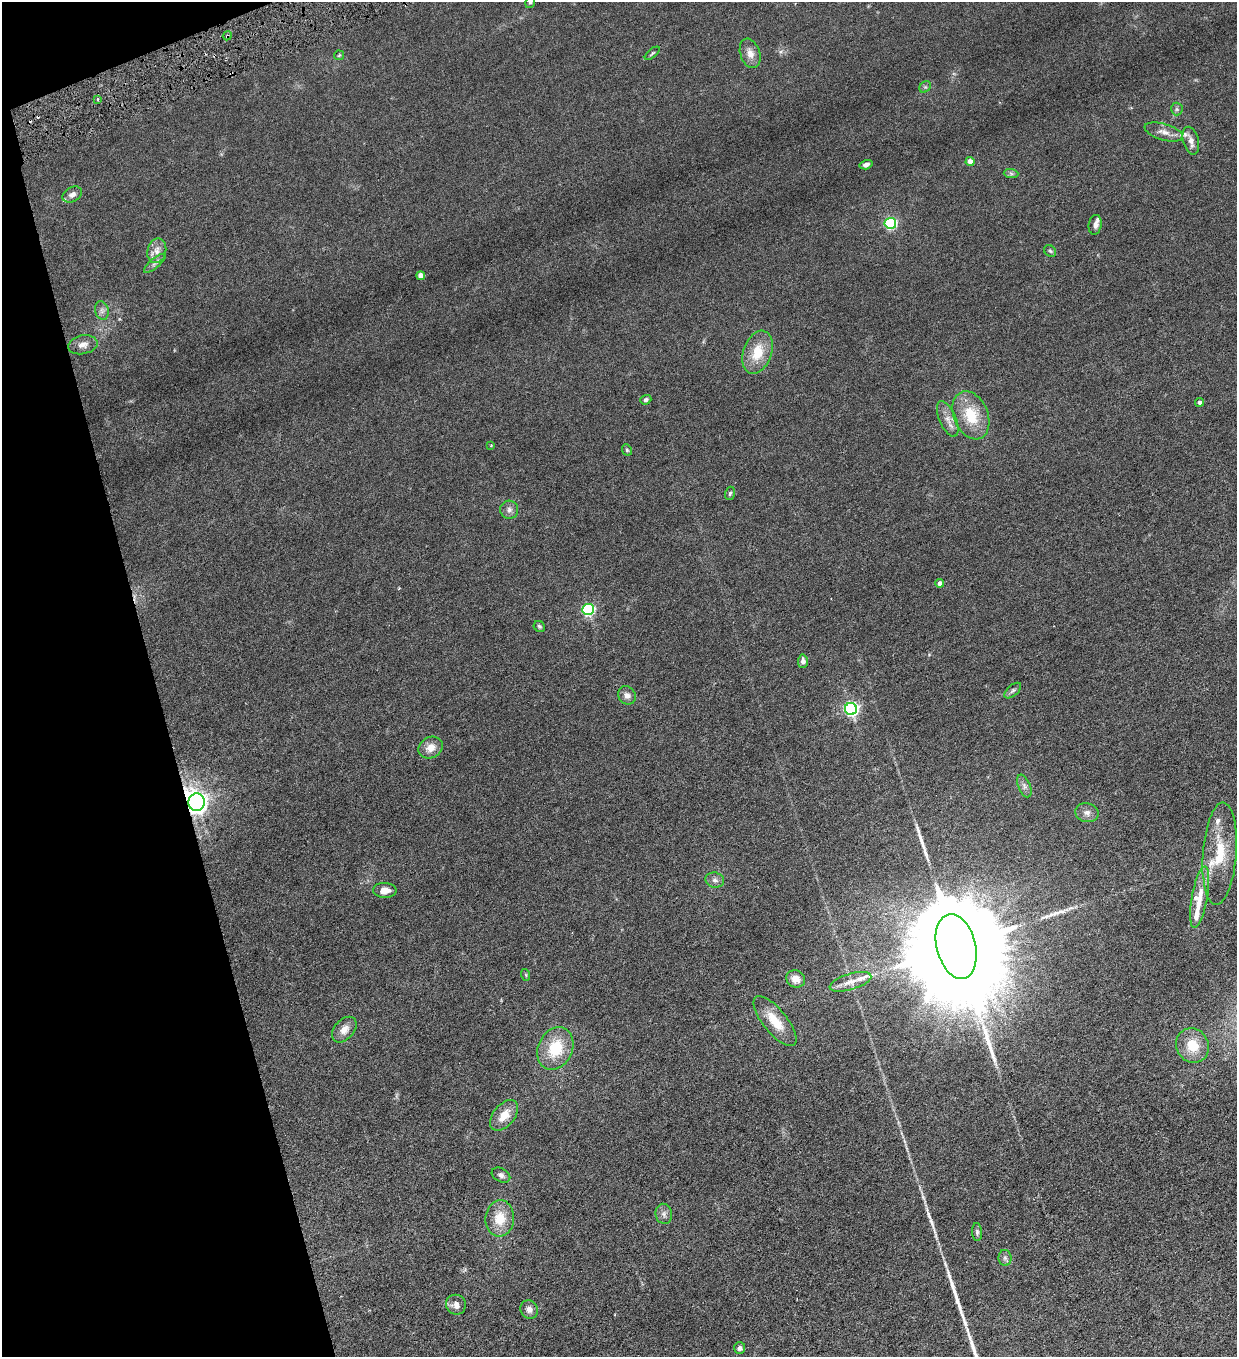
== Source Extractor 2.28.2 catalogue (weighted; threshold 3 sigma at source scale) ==
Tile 5 of 4 x 4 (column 1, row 2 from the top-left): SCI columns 281-1515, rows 2711-4065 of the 5372 x 5421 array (HDU 1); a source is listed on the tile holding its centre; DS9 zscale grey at full resolution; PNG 1239 x 1359 px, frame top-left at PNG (2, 2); each listed source drawn as its Kron ellipse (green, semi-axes under 4 px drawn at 4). Shown black and unused: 13% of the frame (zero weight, under 3 of 6 exposures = <1% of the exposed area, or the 3 px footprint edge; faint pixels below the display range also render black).
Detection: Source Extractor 2.28.2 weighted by HDU 2 'WHT'; one run over the whole footprint, this tile lists its part. Background 0.0136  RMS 0.0032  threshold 0.0131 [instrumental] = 3 sigma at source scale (4.09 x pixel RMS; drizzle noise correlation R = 1.36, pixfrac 0.8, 0.05/0.05 arcsec/px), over >= 5 px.
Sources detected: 78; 1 inside a brighter object's white glare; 3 cosmic-ray / hot-pixel residue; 4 long thin detections or spike segments (spike, bleed or trail) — neither listed nor drawn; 7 inside a brighter listed object's ellipse — not listed separately; the other 63 listed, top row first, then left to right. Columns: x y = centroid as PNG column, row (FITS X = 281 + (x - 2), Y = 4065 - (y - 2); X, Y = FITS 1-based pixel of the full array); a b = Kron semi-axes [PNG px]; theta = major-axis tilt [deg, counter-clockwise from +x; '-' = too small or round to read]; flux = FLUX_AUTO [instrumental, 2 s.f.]
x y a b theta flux
530 2 6 4 72 0.44
227 36 5 3 - 0.33
652 53 9 3 41 0.38
750 53 15 10 -72 2.4
339 55 5 5 - 0.3
925 87 6 5 - 0.5
98 99 3 3 - 0.4
1177 109 6 6 - 0.56
1164 132 20 8 -16 2.1
1191 141 14 7 -75 1.6
970 161 4 4 - 2.6
866 165 6 4 16 0.97
1011 174 7 4 -2 0.54
72 194 10 7 28 1.3
890 223 5 5 - 36
1095 225 10 6 82 1
157 251 12 9 76 2.1
1050 251 6 5 - 0.47
155 263 13 4 40 0.93
421 275 4 4 - 3.1
102 311 9 7 -76 0.96
83 345 15 9 11 2
758 352 22 14 70 6.7
646 400 5 4 - 0.68
1199 402 4 4 - 0.89
971 415 25 17 -67 9
948 419 19 8 -67 2.2
491 445 3 3 - 0.24
627 450 6 5 - 0.4
730 493 7 5 72 0.49
509 510 9 9 - 1.2
940 583 4 4 - 1.4
588 609 6 5 - 38
539 626 6 5 - 0.44
803 661 6 5 - 1.3
1013 691 10 5 41 0.69
627 695 9 8 - 1.4
851 709 6 6 - 64
431 748 13 10 28 2.7
1024 786 12 6 -67 1
196 802 9 8 - 150
1087 813 11 9 -9 1.5
1220 854 51 17 86 11
715 880 9 7 -13 1.1
385 890 12 7 -2 2.1
1200 897 31 8 80 4.6
956 946 33 19 -76 14000
526 975 6 3 -72 0.29
796 979 10 8 -26 2.7
850 982 21 8 17 2.7
775 1021 30 12 -51 6.4
344 1030 15 9 48 2.3
1192 1045 17 16 - 6.3
555 1048 22 17 65 10
504 1115 18 10 51 3.9
501 1175 10 6 -27 0.96
664 1214 10 8 -77 1.2
500 1218 18 14 83 6
977 1232 9 5 -84 0.6
1005 1258 8 6 -89 0.73
456 1305 10 9 - 2
529 1309 9 8 - 1.5
740 1348 6 5 - 0.89
Overlapping masked pixels (flux is a lower limit): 2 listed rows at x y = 227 36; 196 802
Isophote crosses this tile's border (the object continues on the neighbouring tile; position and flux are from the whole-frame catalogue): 1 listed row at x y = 530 2